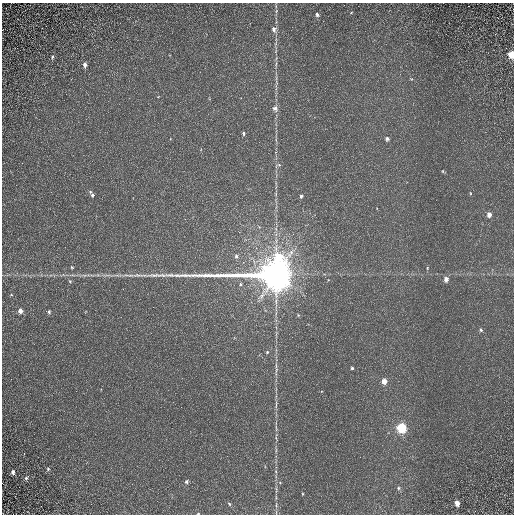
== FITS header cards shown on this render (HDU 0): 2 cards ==
NAXIS1  =                  512 / Required FITS header
NAXIS2  =                  512 / Required FITS header

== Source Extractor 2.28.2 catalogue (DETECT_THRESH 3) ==
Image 512 x 512 px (HDU 0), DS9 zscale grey, 1 PNG px = 1 image px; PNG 516 x 516 px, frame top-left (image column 1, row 512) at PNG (2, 3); no overlay
Background -0.181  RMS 0.87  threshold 2.61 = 3 sigma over >= 5 px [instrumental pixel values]
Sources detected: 45; all 45 listed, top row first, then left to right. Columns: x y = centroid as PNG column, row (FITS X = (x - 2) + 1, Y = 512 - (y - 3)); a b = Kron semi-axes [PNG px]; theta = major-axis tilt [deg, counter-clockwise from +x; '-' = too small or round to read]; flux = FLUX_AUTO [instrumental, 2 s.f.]
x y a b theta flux
276 11 6 4 72 77
351 13 4 3 - 40
317 15 5 4 - 160
274 29 7 5 -76 220
511 55 5 4 - 1500
52 57 6 5 - 97
85 65 7 5 -89 200
275 108 9 7 -59 210
243 133 4 3 - 100
387 139 6 5 - 140
279 165 6 5 - 99
443 171 5 3 - 54
90 192 5 4 - 71
470 193 5 3 - 52
92 195 4 4 - 120
301 196 4 4 - 100
489 215 5 4 - 380
236 256 7 6 - 160
72 267 4 3 - 64
281 268 7 5 75 5100
427 268 5 3 - 51
130 275 9 5 0 140
276 275 29 11 0 150000
446 279 5 4 - 350
70 281 5 4 - 59
11 295 4 2 - 43
276 302 18 5 -90 360
20 311 4 4 - 380
49 312 4 3 - 110
481 330 5 4 - 85
267 352 4 4 - 78
352 368 3 3 - 90
276 370 18 3 85 240
384 381 5 4 - 590
276 404 13 2 90 170
401 428 5 5 - 4600
48 469 5 4 - 97
13 472 5 5 - 200
26 478 6 5 - 140
187 482 4 4 - 130
399 488 6 5 - 110
302 494 3 2 - 47
457 503 5 4 - 480
229 504 4 3 - 60
198 514 3 2 - 47
At the frame edge (FLAGS 8, measured only in part): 2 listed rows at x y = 511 55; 198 514